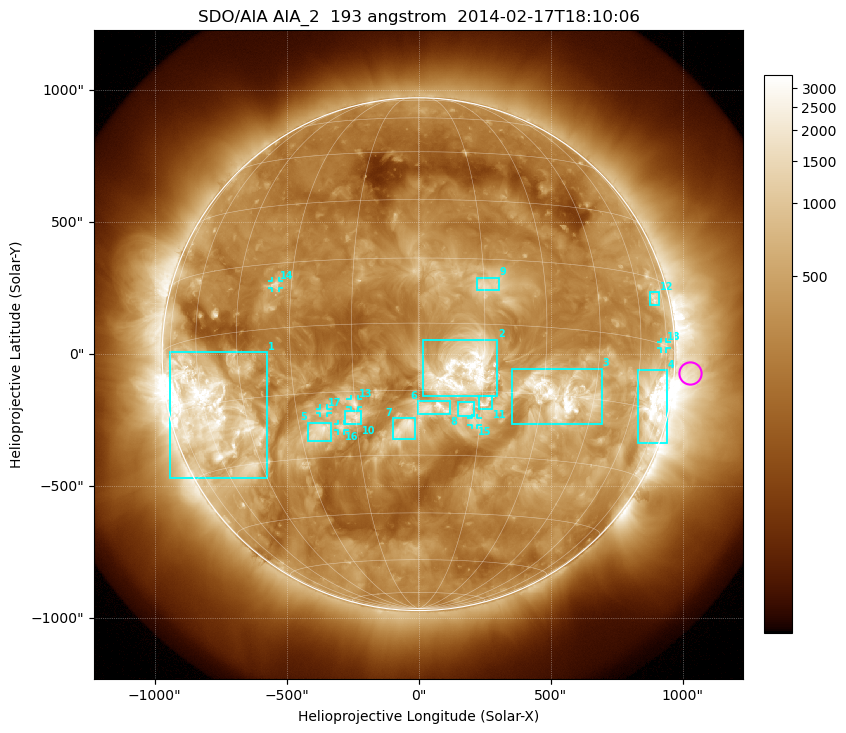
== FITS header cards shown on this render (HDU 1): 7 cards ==
TELESCOP= 'SDO/AIA'
INSTRUME= 'AIA_2'
WAVELNTH=                  193
WAVEUNIT= 'angstrom'
DATE-OBS= '2014-02-17T18:10:06.84'
CTYPE1  = 'HPLN-TAN'
CTYPE2  = 'HPLT-TAN'

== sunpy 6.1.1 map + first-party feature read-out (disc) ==
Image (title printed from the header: SDO/AIA AIA_2  193 angstrom  2014-02-17T18:10:06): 1024 x 1024 px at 2.4 arcsec/px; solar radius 971 arcsec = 405 px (full disc in frame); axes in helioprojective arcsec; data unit not stated in the header (colour bar unlabelled)
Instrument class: DISC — disc imager (sunpy class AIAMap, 193 A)
Bright regions (active regions / flare kernels): reference = the median radial profile (limb darkening/brightening removed); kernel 9 px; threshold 5 sigma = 737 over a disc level ~283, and >= 1.15x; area >= 12 px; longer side >= 10 px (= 24 arcsec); searched inside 0.97 R_sun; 18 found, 18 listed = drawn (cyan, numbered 1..; 6 of them under ~33 arcsec drawn as corner ticks so the feature stays visible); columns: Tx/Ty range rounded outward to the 5 arcsec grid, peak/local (2 s.f.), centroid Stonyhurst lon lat
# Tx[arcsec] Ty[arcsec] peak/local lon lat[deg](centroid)
1 -945..-570 -470..10 13 -58 -17
2 15..300 -160..55 8.2 +10 -11
3 355..695 -265..-55 16 +35 -15
4 830..940 -340..-60 16 +69 -13
5 -420..-330 -330..-260 6.6 -25 -24
6 -5..120 -230..-175 5.4 +4 -19
7 -95..-10 -325..-240 5.1 -3 -23
8 150..210 -235..-180 4.6 +11 -19
9 220..305 240..290 3.5 +16 +9
10 -280..-215 -270..-215 3.7 -16 -21
11 225..280 -210..-155 4.1 +16 -18
12 875..915 185..235 4.7 +69 +10
13 -260..-230 -200..-170 3.5 -15 -18
14 -555..-530 250..275 5.4 -34 +10
15 200..225 -270..-240 2.9 +14 -22
16 -305..-280 -290..-265 3.6 -19 -23
17 -375..-345 -225..-205 3.8 -23 -19
18 920..940 20..45 3.7 +73 +0
Off-limb structures (1.02-1.3 R_sun): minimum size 162 px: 2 found; the strongest spans PA ~225..300 deg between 1.02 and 1.3 R_sun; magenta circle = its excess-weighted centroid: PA ~265 deg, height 1.06 R_sun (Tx ~1030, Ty ~-70 arcsec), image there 4.6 x the reference